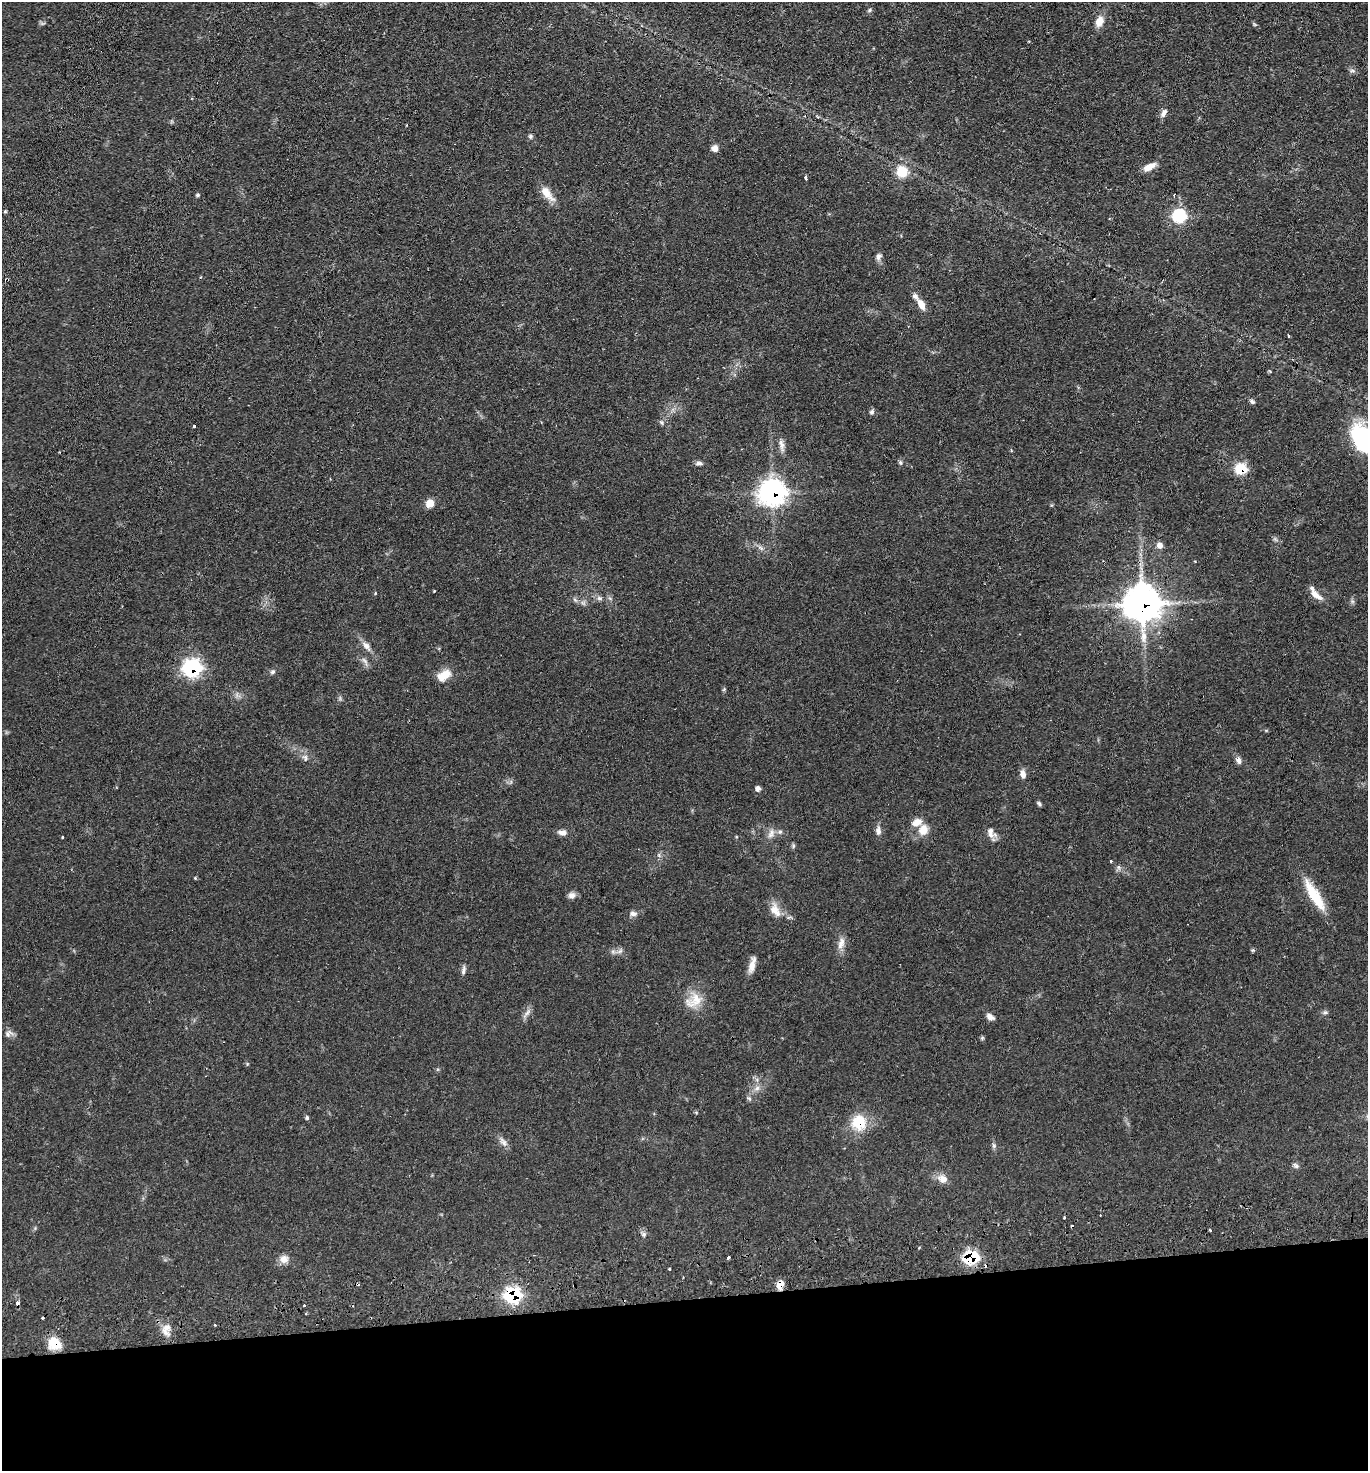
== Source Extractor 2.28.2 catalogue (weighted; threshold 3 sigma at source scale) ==
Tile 8 of 3 x 3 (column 2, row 3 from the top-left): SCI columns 1489-2854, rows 53-1521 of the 4380 x 4515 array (HDU 1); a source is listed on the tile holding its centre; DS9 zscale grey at full resolution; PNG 1370 x 1473 px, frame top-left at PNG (2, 2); no overlay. Shown black and unused: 12% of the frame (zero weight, under 2 of 3 exposures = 3% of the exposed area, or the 3 px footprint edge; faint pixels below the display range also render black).
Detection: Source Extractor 2.28.2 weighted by HDU 2 'WHT'; one run over the whole footprint, this tile lists its part. Background 0.0543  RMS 0.0061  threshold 0.0275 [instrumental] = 3 sigma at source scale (4.5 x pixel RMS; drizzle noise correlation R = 1.50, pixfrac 1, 0.05/0.05 arcsec/px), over >= 5 px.
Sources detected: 102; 5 cosmic-ray / hot-pixel residue — not listed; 2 inside a brighter listed object's ellipse — not listed separately; the other 95 listed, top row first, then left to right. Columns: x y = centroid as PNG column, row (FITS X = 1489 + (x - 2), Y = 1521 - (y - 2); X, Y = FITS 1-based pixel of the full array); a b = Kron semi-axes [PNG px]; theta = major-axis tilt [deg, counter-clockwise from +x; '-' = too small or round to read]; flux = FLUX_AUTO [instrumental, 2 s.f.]
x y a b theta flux
870 10 6 4 29 0.94
1099 21 13 9 69 6.2
1254 24 6 4 -71 0.8
1352 71 8 4 -8 1.3
1164 113 13 6 58 2.6
530 136 6 6 - 1.3
715 148 8 7 - 3.3
1149 167 16 7 30 5.5
902 172 12 11 - 13
806 177 5 3 - 2
547 193 23 9 -50 7.5
198 195 6 4 28 0.93
1174 195 4 3 - 0.83
5 211 4 4 - 0.65
1179 216 7 7 - 71
878 257 10 7 69 2.3
921 305 13 7 -62 5.9
1289 336 3 3 - 0.89
1252 401 7 5 -30 1.2
872 412 7 6 - 1.4
662 422 7 5 -46 1.3
194 426 3 3 - 1.3
1362 438 27 17 -60 64
782 445 19 6 -81 3.1
900 462 7 5 -73 1.1
699 463 11 5 3 1.7
1241 469 7 6 - 37
772 492 10 9 - 420
430 503 9 8 - 5.7
1275 539 7 4 -34 1.2
1160 545 7 7 - 3
760 548 11 3 -40 1.6
434 591 3 3 - 0.63
1315 594 22 7 -50 5.5
599 598 7 5 18 1.6
575 600 7 4 -45 1.3
1143 604 11 11 - 1300
366 646 16 7 -51 3.9
365 661 14 5 -56 2.3
192 668 9 8 - 140
273 672 7 6 - 1.3
444 675 19 11 34 8.5
724 689 5 4 - 0.81
305 758 10 7 -75 2.4
1238 760 9 6 -70 2.5
1023 774 11 7 -77 3.3
758 788 6 5 - 2.3
1039 804 7 4 -41 1.2
878 830 13 6 -87 2.7
923 830 14 11 66 7.1
562 832 10 7 -2 3.2
780 832 6 5 - 1.3
771 833 15 7 63 3.5
991 833 15 10 -65 4.2
62 837 3 2 - 0.7
793 846 7 4 72 0.92
1111 861 3 3 - 0.57
1118 867 7 4 -71 1.2
195 878 4 4 - 0.56
572 895 10 8 15 2.7
1314 895 42 11 -59 19
775 910 19 12 -60 7.2
633 914 9 7 -2 2.5
841 943 17 8 73 4.6
1252 950 5 4 - 0.82
620 951 10 5 36 1.7
752 965 19 6 75 5.2
463 970 12 5 79 2
694 1001 27 17 34 12
1325 1012 6 5 - 1.1
527 1013 18 4 50 2.3
990 1017 10 6 -30 3
8 1034 11 8 50 2.5
982 1038 6 4 46 0.82
757 1088 8 6 45 2.2
749 1098 7 4 -19 0.93
307 1118 6 4 -78 0.98
859 1122 17 15 -84 18
503 1142 15 7 -57 3.1
994 1146 8 6 -88 1.4
1296 1166 9 5 -45 1.4
942 1179 13 10 -19 5.1
1064 1217 3 2 - 0.95
1210 1230 4 3 - 0.56
644 1234 7 6 - 1.5
728 1258 3 3 - 9.3
971 1258 10 7 16 58
284 1259 11 10 - 4.3
669 1269 3 3 - 1.9
780 1285 10 7 73 5.3
513 1295 8 7 - 120
18 1303 4 3 - 3.1
304 1305 3 3 - 1
167 1327 14 8 28 4.6
54 1343 15 13 -31 11
Overlapping masked pixels (flux is a lower limit): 10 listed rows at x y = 1241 469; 772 492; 1143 604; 192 668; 859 1122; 971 1258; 780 1285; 513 1295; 18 1303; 54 1343
Isophote crosses this tile's border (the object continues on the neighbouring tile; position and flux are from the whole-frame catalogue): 1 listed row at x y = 1362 438